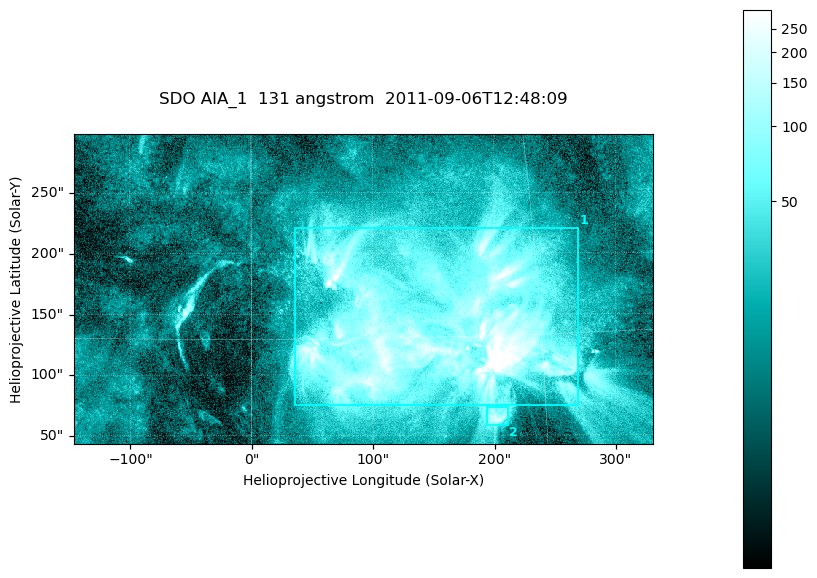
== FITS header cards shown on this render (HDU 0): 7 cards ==
TELESCOP= 'SDO     '           /
INSTRUME= 'AIA_1   '           /
WAVELNTH=                  131 /
WAVEUNIT= 'angstrom'           /
DATE-OBS= '2011-09-06T12:48:09.62' /
CTYPE1  = 'HPLN-TAN'           /
CTYPE2  = 'HPLT-TAN'           /

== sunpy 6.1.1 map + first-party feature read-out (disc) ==
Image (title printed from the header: SDO AIA_1  131 angstrom  2011-09-06T12:48:09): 794 x 424 px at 0.601 arcsec/px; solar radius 952 arcsec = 1585 px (partial field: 4.3% of the solar disc is inside the frame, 100% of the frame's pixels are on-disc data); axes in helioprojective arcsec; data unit not stated in the header (colour bar unlabelled)
Pointing: header CRPIX1/2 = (2043.22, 2045.61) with CRVAL1/2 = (0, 0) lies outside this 794 x 424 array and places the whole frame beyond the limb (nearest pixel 1.29 R_sun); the SolarSoft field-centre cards XCEN/YCEN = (92.09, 170.6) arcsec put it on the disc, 1669 arcsec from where CRPIX/CRVAL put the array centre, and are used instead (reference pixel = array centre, CRVAL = XCEN/YCEN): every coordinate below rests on XCEN/YCEN
Orientation: roll -0.139 deg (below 1 deg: not rotated)
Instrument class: DISC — disc imager (sunpy class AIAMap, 131 A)
Bright regions (active regions / flare kernels): reference = the on-disc median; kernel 7 px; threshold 5 sigma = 69.7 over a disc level ~16.8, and >= 1.15x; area >= 336 px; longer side >= 5 px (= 3 arcsec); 2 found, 2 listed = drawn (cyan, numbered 1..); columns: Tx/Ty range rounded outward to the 2 arcsec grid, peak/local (2 s.f.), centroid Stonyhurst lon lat
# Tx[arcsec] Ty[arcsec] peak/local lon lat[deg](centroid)
1 34..270 74..222 43 +9 +15
2 194..212 58..74 11 +12 +11